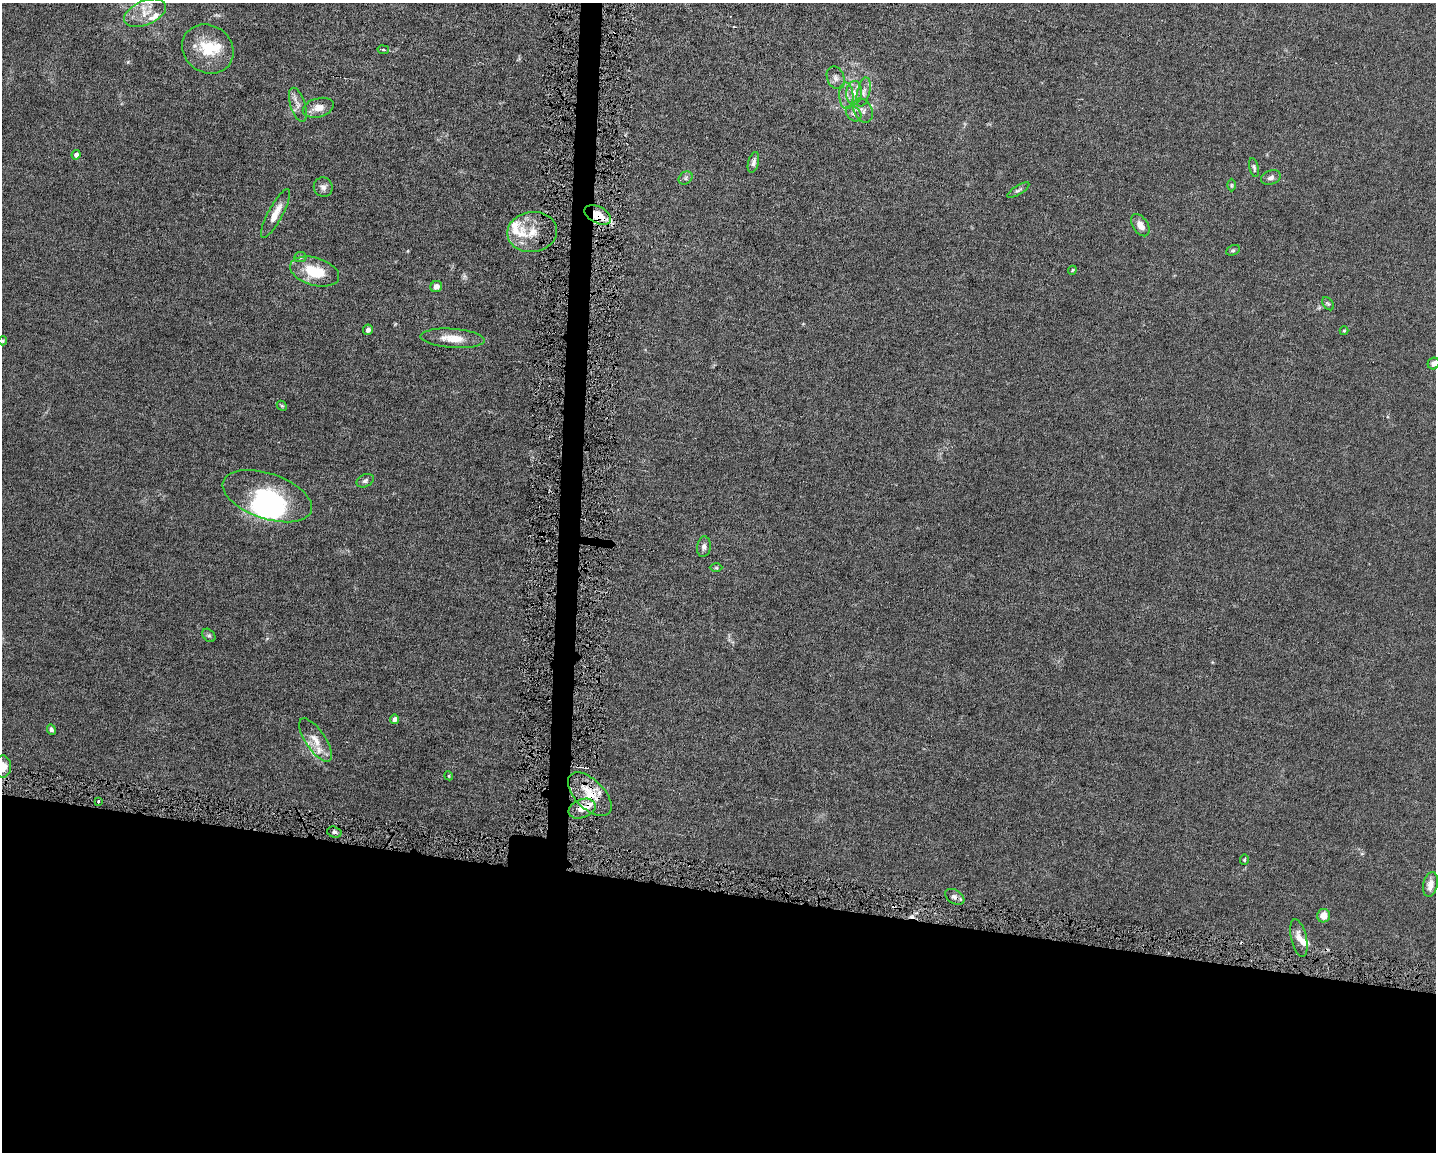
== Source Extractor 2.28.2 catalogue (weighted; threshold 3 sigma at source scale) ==
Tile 11 of 3 x 4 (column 2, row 4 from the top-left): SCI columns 1653-3086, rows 1-1150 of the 4629 x 4599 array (HDU 1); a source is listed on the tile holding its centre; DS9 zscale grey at full resolution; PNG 1438 x 1154 px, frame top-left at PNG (2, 3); each listed source drawn as its Kron ellipse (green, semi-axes under 4 px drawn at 4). Shown black and unused: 24% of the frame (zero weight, under 4 of 8 exposures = <1% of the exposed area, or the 3 px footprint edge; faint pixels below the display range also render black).
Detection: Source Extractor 2.28.2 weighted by HDU 2 'WHT'; one run over the whole footprint, this tile lists its part. Background 0.0149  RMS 0.0024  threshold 0.00965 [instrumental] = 3 sigma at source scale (4.09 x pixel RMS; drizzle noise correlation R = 1.36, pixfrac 0.8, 0.05/0.05 arcsec/px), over >= 5 px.
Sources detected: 67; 2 inside a brighter object's white glare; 2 cosmic-ray / hot-pixel residue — neither listed nor drawn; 9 inside a brighter listed object's ellipse — not listed separately; the other 54 listed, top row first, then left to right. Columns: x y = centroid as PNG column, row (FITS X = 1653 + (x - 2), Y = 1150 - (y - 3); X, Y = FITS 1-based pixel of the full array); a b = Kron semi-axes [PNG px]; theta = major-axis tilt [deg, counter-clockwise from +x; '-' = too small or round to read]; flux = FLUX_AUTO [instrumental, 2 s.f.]
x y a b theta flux
145 13 22 12 23 3.7
208 49 27 23 -35 7.5
383 50 6 3 -9 0.3
836 78 12 8 -68 1
863 92 15 6 76 1.1
854 93 12 7 85 1.6
846 96 13 7 -87 1.4
298 105 17 7 -72 1.5
318 108 16 9 16 2.2
863 110 13 9 -63 1.2
854 114 9 6 -47 0.78
76 155 5 4 - 0.83
753 162 10 5 74 0.77
1254 167 9 4 -77 0.46
1271 177 10 7 19 0.83
686 178 7 6 - 0.5
1231 185 6 4 90 0.27
323 187 10 9 - 0.96
1018 190 13 4 32 0.54
275 213 27 7 62 2.7
598 215 14 8 -26 5.3
1140 225 12 7 -57 1.8
532 232 25 20 7 4.6
1233 250 7 5 27 0.39
300 257 6 5 - 0.39
1072 270 4 4 - 0.23
315 272 25 14 -16 7.5
436 286 6 5 - 1.1
1328 304 7 4 -53 0.38
368 330 5 5 - 0.71
1344 331 4 4 - 0.21
453 338 32 9 -4 3.9
3 341 4 4 - 0.24
1434 364 6 5 - 0.89
282 406 6 4 -43 0.27
365 481 9 6 27 0.54
267 496 46 22 -19 18
704 547 10 7 83 0.74
716 568 6 4 -1 0.26
209 635 7 5 -47 0.41
395 719 5 4 - 0.94
51 729 5 4 - 0.52
315 740 25 10 -56 2.8
3 767 11 8 87 2.3
449 776 4 3 - 0.19
590 794 27 14 -45 5.8
99 801 3 3 - 0.54
582 809 14 9 22 2.1
334 832 7 5 -16 0.49
1244 860 5 4 - 0.24
1430 884 12 7 77 1.8
955 897 10 6 -32 0.9
1324 916 7 6 - 2.2
1299 938 19 7 -77 1.9
Overlapping masked pixels (flux is a lower limit): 4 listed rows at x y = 598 215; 590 794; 582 809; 955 897
Isophote crosses this tile's border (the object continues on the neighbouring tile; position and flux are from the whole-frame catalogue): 2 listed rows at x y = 1434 364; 3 767